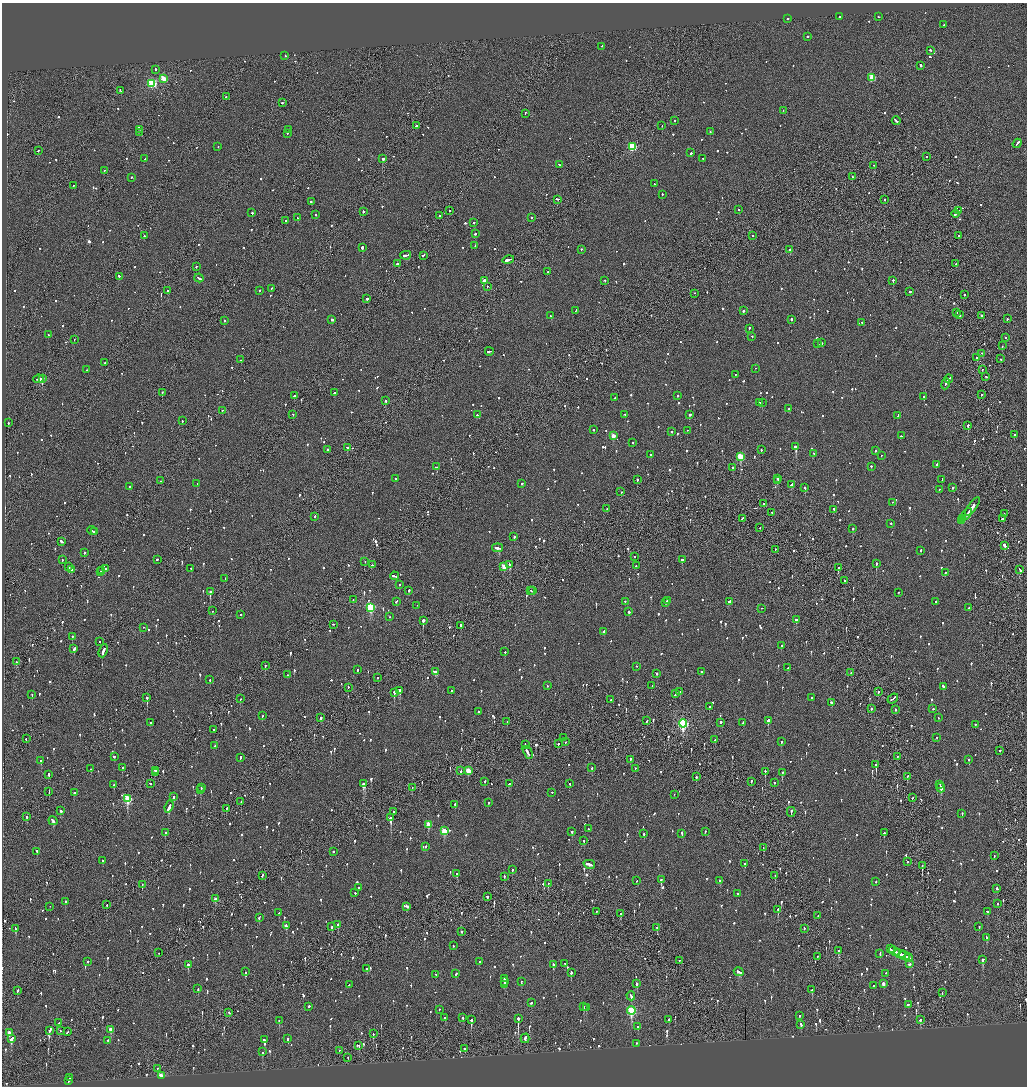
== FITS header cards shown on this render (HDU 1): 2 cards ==
NAXIS1  =                 2050
NAXIS2  =                 2168

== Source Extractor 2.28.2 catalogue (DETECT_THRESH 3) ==
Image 2050 x 2168 px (HDU 1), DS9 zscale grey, zoomed out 1/2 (1 PNG px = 2 x 2 image px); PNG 1029 x 1088 px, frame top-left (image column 2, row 2168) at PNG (2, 3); each listed source drawn as its Kron ellipse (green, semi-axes under 4 px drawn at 4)
Background -0.0774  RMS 0.068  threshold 0.203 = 3 sigma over >= 5 px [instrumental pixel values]
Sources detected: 1557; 57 cannot appear on this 1/2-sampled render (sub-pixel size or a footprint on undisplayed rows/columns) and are neither listed nor drawn; of the other 1500, the 500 brightest by FLUX_AUTO listed and drawn (1000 fainter detections omitted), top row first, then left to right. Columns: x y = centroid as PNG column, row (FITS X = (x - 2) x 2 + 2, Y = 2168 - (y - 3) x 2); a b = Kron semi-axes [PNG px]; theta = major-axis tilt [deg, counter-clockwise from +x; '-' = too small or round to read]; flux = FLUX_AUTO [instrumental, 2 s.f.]
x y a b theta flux
840 17 2 2 - 290
879 17 3 2 - 97
787 19 2 2 - 380
944 25 2 2 - 67
807 37 2 2 - 230
602 47 2 2 - 340
930 51 2 2 - 91
285 56 2 2 - 340
921 66 2 2 - 120
155 70 2 2 - 63
872 78 4 3 - 520
163 79 3 2 - 300
152 84 3 3 - 1300
121 91 3 2 - 95
226 97 2 2 - 120
282 103 2 2 - 120
783 111 2 1 - 61
525 114 3 1 - 95
674 121 2 2 - 240
896 121 4 2 - 200
416 126 3 2 - 580
662 126 2 1 - 62
140 130 2 2 - 95
289 130 4 1 - 140
710 132 2 2 - 75
139 133 2 1 - 130
287 134 2 1 - 64
1017 144 5 2 - 230
218 147 2 1 - 90
632 147 3 3 - 910
38 151 2 1 - 72
691 153 2 2 - 520
926 157 2 1 - 100
145 159 3 2 - 84
383 159 2 2 - 870
703 159 2 2 - 110
559 165 2 2 - 100
874 166 2 2 - 190
104 171 2 2 - 100
852 177 2 1 - 170
131 178 2 2 - 88
655 184 2 2 - 66
74 186 2 1 - 61
662 195 2 2 - 130
557 200 4 2 - 120
884 200 2 2 - 66
311 202 2 2 - 160
739 210 2 2 - 80
450 211 2 2 - 80
958 211 4 1 - 140
363 212 3 2 - 97
252 213 2 2 - 190
956 214 4 2 - 340
316 215 2 1 - 240
440 216 2 2 - 63
298 218 2 2 - 62
532 218 2 2 - 71
286 221 2 1 - 77
474 223 2 2 - 110
475 234 3 1 - 160
144 236 2 2 - 89
753 236 2 2 - 90
959 236 2 1 - 110
475 246 3 2 - 66
362 248 2 2 - 1400
581 250 2 2 - 67
790 250 3 2 - 250
406 256 5 2 - 210
423 256 4 2 - 89
508 260 6 2 16 680
398 264 4 2 - 170
956 264 2 2 - 110
196 267 2 2 - 100
548 272 2 2 - 99
119 277 2 2 - 550
199 278 4 2 - 150
484 281 2 2 - 120
605 281 2 2 - 83
893 281 2 2 - 290
487 287 2 1 - 110
271 289 2 2 - 86
168 291 2 2 - 91
259 291 2 2 - 100
910 292 2 2 - 180
695 294 2 1 - 69
964 295 2 2 - 130
367 299 2 2 - 260
576 311 2 2 - 69
743 311 2 2 - 160
956 313 2 1 - 79
960 315 2 2 - 110
550 316 2 2 - 63
981 316 2 2 - 74
1007 319 2 2 - 75
332 320 3 2 - 290
791 320 3 2 - 120
224 321 2 2 - 330
862 323 2 2 - 74
749 329 2 2 - 70
48 335 2 2 - 70
752 337 2 2 - 74
1006 338 2 1 - 81
74 340 2 2 - 64
822 343 2 2 - 78
818 344 2 1 - 150
1002 346 2 1 - 60
489 352 4 2 - 140
982 354 2 1 - 62
977 358 2 2 - 150
1000 359 2 2 - 67
241 360 3 2 - 95
105 363 2 2 - 110
755 368 2 1 - 310
86 370 2 2 - 70
982 370 2 1 - 62
735 375 2 2 - 100
986 377 2 2 - 78
38 379 5 2 - 240
42 379 3 2 - 150
949 379 4 2 - 150
946 384 6 2 67 240
162 393 2 1 - 220
334 393 2 2 - 330
981 395 2 2 - 100
295 396 3 2 - 480
678 396 2 2 - 160
924 397 2 2 - 150
615 398 2 2 - 69
385 401 2 2 - 130
760 403 2 2 - 90
762 403 2 2 - 160
789 409 2 2 - 65
222 411 2 2 - 81
293 415 2 1 - 60
477 415 2 2 - 60
625 415 2 2 - 60
690 415 2 2 - 470
898 416 3 2 - 110
182 421 2 2 - 97
8 423 2 1 - 150
968 426 2 2 - 340
593 430 2 2 - 73
687 431 2 1 - 66
671 432 2 2 - 70
1014 435 2 2 - 77
613 436 3 3 - 210
901 436 2 2 - 210
633 443 2 2 - 62
795 447 3 2 - 1700
347 448 4 2 - 270
328 450 2 2 - 240
761 450 2 2 - 79
875 451 2 2 - 80
814 454 2 2 - 65
651 455 2 2 - 240
881 456 2 1 - 71
740 457 3 3 - 570
937 465 4 2 - 130
437 467 3 2 - 240
871 467 2 2 - 79
732 468 2 2 - 160
395 479 2 2 - 88
778 479 2 2 - 200
637 480 2 2 - 250
942 480 2 2 - 66
160 481 2 1 - 97
777 481 2 2 - 74
197 484 2 2 - 290
522 484 2 2 - 95
791 485 4 2 - 220
129 487 2 2 - 63
805 488 2 2 - 80
953 488 3 2 - 140
939 490 2 2 - 94
621 492 2 2 - 69
893 503 2 2 - 110
764 504 2 2 - 91
973 507 11 2 53 490
607 509 2 2 - 65
834 510 2 2 - 69
772 513 2 2 - 66
1004 514 2 1 - 61
966 515 7 2 53 350
315 517 2 2 - 150
742 519 3 2 - 92
963 519 3 2 - 140
1003 519 3 2 - 83
961 521 2 2 - 87
891 524 2 2 - 210
760 528 2 2 - 88
853 529 2 2 - 110
92 531 5 2 - 190
94 532 3 1 - 130
514 537 2 2 - 90
61 542 4 2 - 110
1005 546 3 2 - 740
497 548 5 2 - 360
775 550 2 2 - 92
921 551 3 2 - 87
84 553 2 2 - 400
634 557 2 1 - 75
62 560 2 2 - 130
157 560 2 2 - 410
682 560 2 2 - 710
365 562 2 1 - 60
876 564 2 2 - 230
372 565 3 2 - 160
510 565 3 2 - 210
636 566 2 2 - 130
69 567 3 2 - 160
504 567 3 3 - 190
839 568 2 2 - 140
105 569 3 2 - 100
191 569 2 2 - 75
72 570 2 2 - 520
1020 570 3 2 - 100
102 571 2 2 - 150
100 572 2 1 - 170
945 573 2 2 - 62
394 576 4 2 - 160
225 579 2 2 - 61
845 581 2 2 - 62
399 585 2 2 - 64
409 591 2 2 - 74
531 591 2 1 - 64
533 591 4 2 - 160
210 592 2 2 - 540
898 593 2 2 - 87
353 600 2 1 - 77
667 601 2 1 - 64
396 602 3 2 - 67
625 602 2 2 - 87
729 602 4 2 - 200
936 602 3 2 - 77
666 603 3 2 - 110
417 606 2 1 - 120
370 608 4 3 - 1200
969 608 2 2 - 88
762 609 2 1 - 92
213 611 2 1 - 100
629 612 2 2 - 130
241 615 2 2 - 110
389 617 2 1 - 100
796 620 3 2 - 200
423 621 2 2 - 2600
333 625 2 1 - 95
461 626 3 2 - 350
143 628 2 2 - 110
604 632 2 2 - 220
72 637 2 2 - 140
100 642 2 2 - 72
781 646 3 2 - 67
74 649 3 2 - 430
103 651 7 2 70 320
505 652 2 2 - 210
16 662 2 2 - 98
265 666 2 1 - 67
636 667 2 2 - 64
788 668 2 2 - 180
357 670 2 2 - 93
436 672 4 2 - 310
702 672 2 2 - 61
851 673 2 1 - 280
657 674 2 2 - 160
287 675 2 2 - 60
377 678 2 2 - 250
210 680 2 2 - 90
547 686 2 2 - 79
652 686 2 2 - 79
943 687 3 2 - 87
348 688 2 2 - 91
400 691 2 2 - 390
451 691 2 2 - 68
680 692 2 2 - 110
878 692 2 2 - 97
394 693 2 2 - 780
675 694 3 2 - 130
32 695 2 2 - 110
147 698 2 1 - 590
812 698 2 2 - 69
240 699 2 2 - 70
893 699 6 2 39 270
610 700 2 2 - 240
831 703 2 2 - 260
709 707 2 2 - 75
871 709 2 2 - 69
933 709 2 2 - 68
896 710 2 2 - 72
478 712 2 2 - 92
262 716 2 2 - 77
321 718 2 2 - 100
938 718 2 2 - 62
647 721 2 2 - 200
768 721 3 2 - 220
507 722 2 2 - 80
151 723 3 2 - 69
721 723 2 2 - 260
743 723 4 2 - 160
683 724 4 3 - 1700
975 725 2 2 - 74
213 730 2 1 - 100
563 738 2 1 - 66
937 738 2 2 - 64
26 739 3 1 - 63
715 740 2 2 - 380
565 742 2 2 - 95
781 742 2 2 - 87
526 744 2 2 - 74
558 744 2 2 - 210
215 746 2 2 - 310
1000 751 2 1 - 220
528 753 7 2 -65 260
114 757 2 2 - 77
897 757 2 1 - 71
240 758 4 2 - 110
630 760 3 2 - 240
969 760 2 2 - 74
41 761 2 2 - 180
876 765 3 2 - 530
122 768 2 2 - 70
592 768 2 2 - 160
91 769 2 2 - 61
635 769 2 2 - 160
155 771 3 2 - 160
461 771 2 2 - 210
468 771 3 3 - 330
765 772 2 2 - 170
155 773 2 1 - 87
782 773 2 2 - 150
49 775 3 2 - 180
696 777 2 2 - 61
907 777 3 2 - 72
485 782 2 2 - 89
751 782 3 2 - 120
774 783 2 2 - 160
150 784 2 1 - 74
364 784 4 2 - 850
509 784 3 2 - 89
570 784 2 2 - 68
114 785 2 2 - 110
940 785 3 1 - 170
201 788 2 2 - 65
412 788 2 1 - 78
941 788 4 2 - 230
201 790 2 2 - 170
49 792 2 1 - 84
74 793 2 2 - 90
552 793 2 2 - 74
674 795 2 2 - 67
174 797 2 2 - 300
912 798 2 2 - 60
128 799 4 3 - 870
241 802 3 1 - 110
488 803 2 2 - 81
455 805 2 2 - 180
169 807 6 2 72 940
226 809 3 2 - 60
61 811 2 2 - 400
393 812 2 2 - 73
791 812 5 2 - 200
962 814 2 2 - 70
27 817 2 2 - 230
391 818 3 2 - 770
53 821 5 2 - 230
428 825 3 3 - 300
588 829 2 2 - 73
444 831 3 3 - 390
572 832 3 2 - 120
705 832 2 2 - 61
165 833 3 2 - 94
884 833 3 2 - 69
644 834 2 2 - 85
682 834 3 2 - 120
584 841 2 2 - 120
425 847 2 2 - 100
763 848 4 1 - 160
37 852 2 2 - 68
333 852 2 2 - 140
994 856 2 2 - 61
103 861 2 2 - 83
907 862 2 1 - 66
745 864 2 2 - 140
589 865 6 2 -15 400
922 866 2 1 - 230
512 870 2 2 - 64
457 874 4 2 - 110
262 876 3 2 - 130
775 876 2 1 - 220
504 877 2 2 - 120
661 880 3 2 - 120
637 881 2 2 - 84
720 881 2 2 - 79
876 882 2 2 - 83
548 884 2 2 - 68
142 885 2 2 - 95
359 888 3 2 - 170
997 889 3 2 - 82
355 893 2 2 - 440
737 894 2 2 - 85
487 897 2 2 - 99
215 899 3 2 - 90
65 902 2 2 - 69
998 904 2 2 - 95
107 905 2 2 - 110
50 907 2 2 - 82
407 907 3 2 - 140
778 910 3 2 - 250
596 912 2 1 - 90
987 912 3 2 - 150
279 913 2 2 - 77
620 914 2 2 - 190
818 916 2 1 - 92
259 918 3 2 - 60
338 925 2 2 - 150
286 926 3 2 - 260
332 927 3 2 - 210
979 927 2 2 - 66
657 928 2 2 - 240
15 929 4 2 - 170
804 929 2 2 - 92
462 932 2 2 - 120
987 938 3 2 - 130
453 946 2 2 - 88
890 949 4 2 - 230
839 951 3 2 - 130
894 951 6 2 -25 310
159 953 2 1 - 62
880 954 3 2 - 100
900 954 6 2 -25 430
904 956 5 1 - 260
817 957 2 1 - 300
908 958 4 2 - 210
983 960 3 2 - 510
679 961 2 2 - 88
88 962 2 2 - 120
479 962 3 2 - 90
565 964 2 2 - 72
909 964 3 2 - 80
188 965 2 2 - 440
553 965 2 2 - 300
367 969 2 2 - 61
245 972 2 2 - 71
739 972 5 3 - 160
571 973 3 2 - 130
456 974 3 2 - 90
885 974 2 2 - 72
436 975 3 2 - 86
504 979 3 2 - 180
504 982 3 2 - 220
521 982 2 2 - 110
637 984 2 2 - 200
883 984 3 2 - 85
349 985 2 2 - 78
505 985 3 2 - 120
873 986 2 2 - 150
198 989 2 2 - 130
812 990 2 1 - 140
17 991 4 2 - 160
942 993 2 1 - 65
631 996 5 2 - 180
531 1003 2 2 - 92
908 1005 3 2 - 94
309 1007 2 2 - 160
584 1007 3 2 - 230
587 1008 3 2 - 130
439 1010 2 2 - 78
631 1011 4 3 - 1100
229 1013 3 2 - 94
799 1016 2 2 - 100
445 1018 2 2 - 110
462 1018 2 2 - 110
518 1019 3 2 - 760
471 1020 3 2 - 540
669 1020 2 2 - 300
920 1020 4 2 - 240
279 1021 2 2 - 72
59 1023 3 2 - 84
801 1025 3 2 - 260
638 1027 2 2 - 110
111 1030 3 3 - 150
49 1031 2 2 - 89
60 1031 2 2 - 87
67 1032 3 1 - 120
9 1033 3 2 - 140
373 1034 2 2 - 80
11 1039 4 2 - 330
288 1039 3 2 - 160
525 1039 5 2 - 410
264 1040 2 2 - 170
107 1041 2 1 - 98
636 1044 2 2 - 110
359 1046 3 2 - 230
465 1049 3 2 - 91
339 1051 2 2 - 82
263 1052 3 2 - 130
348 1058 2 2 - 70
157 1069 3 2 - 220
161 1076 3 2 - 110
69 1078 2 2 - 120
69 1081 3 2 - 220
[1000 fainter detections neither listed nor drawn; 57 sub-pixel or undisplayed-footprint detections neither listed nor drawn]